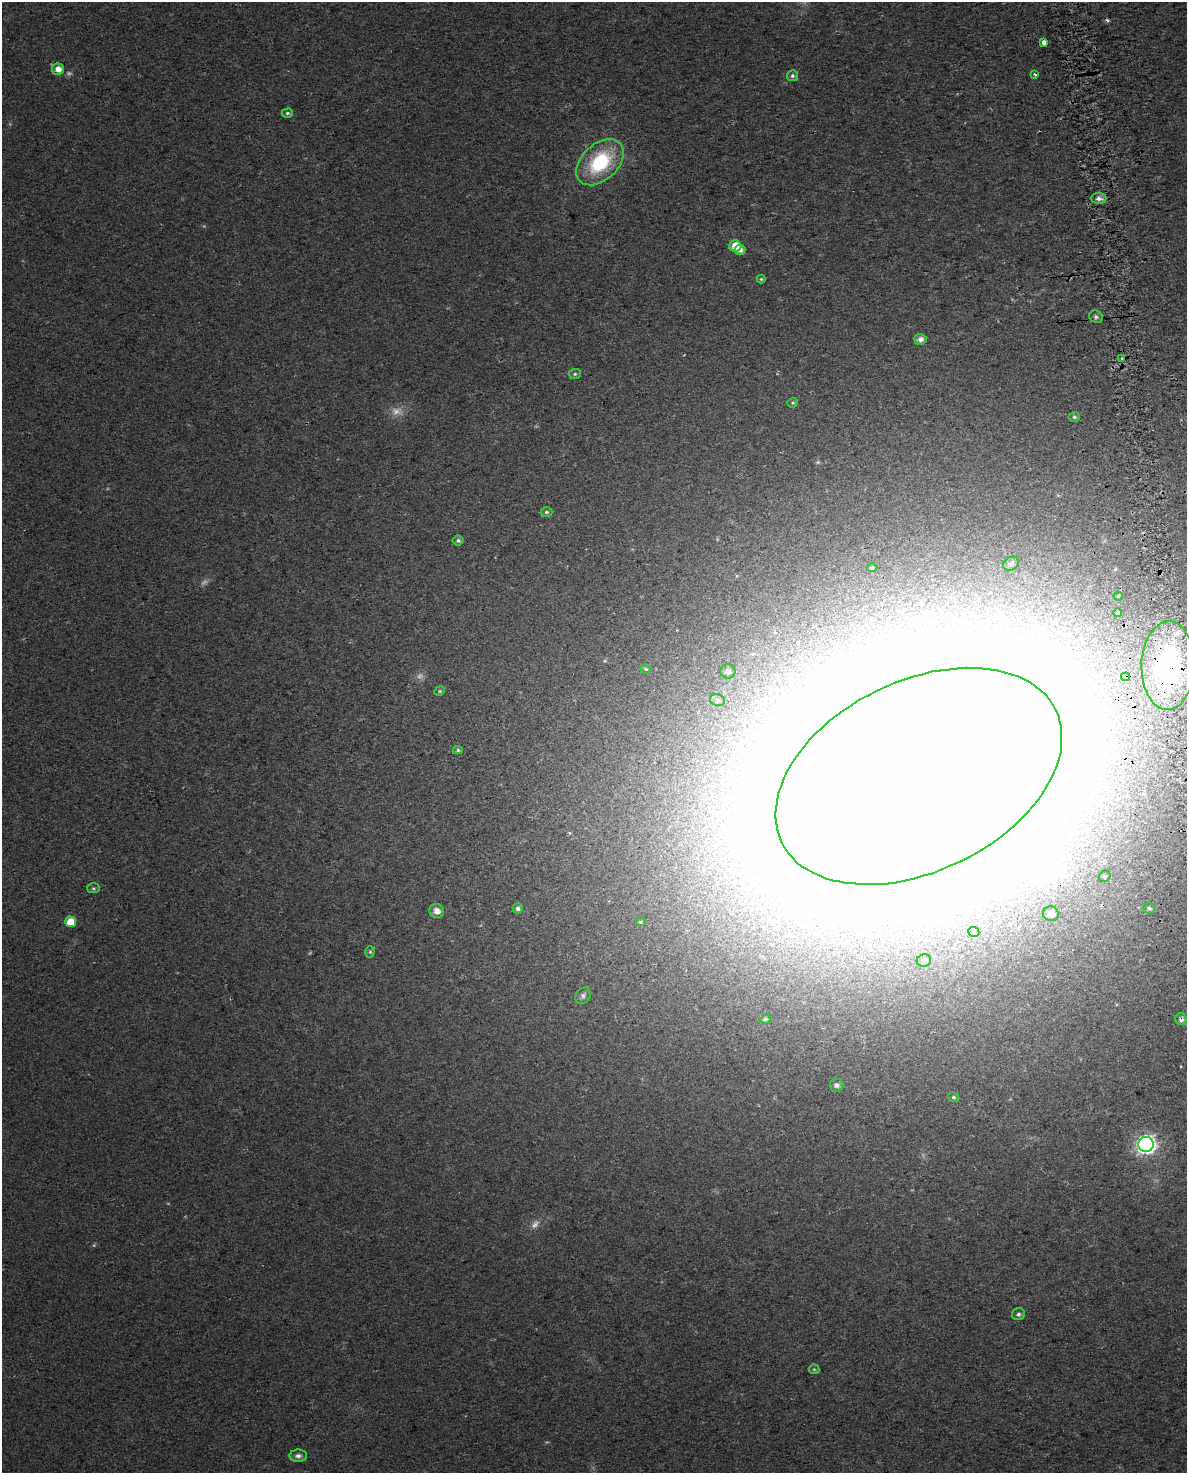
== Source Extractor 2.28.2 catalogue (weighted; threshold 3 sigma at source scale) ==
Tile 6 of 4 x 3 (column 2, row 2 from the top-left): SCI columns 1234-2418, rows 1583-3053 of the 4835 x 4593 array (HDU 1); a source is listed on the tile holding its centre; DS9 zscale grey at full resolution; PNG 1189 x 1475 px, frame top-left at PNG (2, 2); each listed source drawn as its Kron ellipse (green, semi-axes under 4 px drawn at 4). Shown black and unused: <1% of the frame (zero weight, under 2 of 3 exposures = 4% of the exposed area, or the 3 px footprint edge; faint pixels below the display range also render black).
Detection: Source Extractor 2.28.2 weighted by HDU 2 'WHT'; one run over the whole footprint, this tile lists its part. Background 0.0222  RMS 0.01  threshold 0.0457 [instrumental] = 3 sigma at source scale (4.5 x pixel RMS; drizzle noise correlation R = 1.50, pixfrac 1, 0.0396/0.0396 arcsec/px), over >= 5 px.
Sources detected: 62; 6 too faint to see at this stretch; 3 inside a brighter object's white glare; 2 cosmic-ray / hot-pixel residue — neither listed nor drawn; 1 inside a brighter listed object's ellipse — not listed separately; the other 50 listed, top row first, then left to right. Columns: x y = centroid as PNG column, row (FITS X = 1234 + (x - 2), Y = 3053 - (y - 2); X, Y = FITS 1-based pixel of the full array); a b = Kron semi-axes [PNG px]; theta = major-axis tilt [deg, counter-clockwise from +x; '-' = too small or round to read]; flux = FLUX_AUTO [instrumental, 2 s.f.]
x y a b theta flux
1044 42 4 3 - 44
58 69 6 6 - 9.2
1035 74 3 3 - 2.5
792 76 5 5 - 2.3
287 113 6 4 1 1.9
600 162 27 18 43 76
1099 198 7 5 -2 4.1
735 246 6 5 - 20
740 250 5 5 - 5.7
761 279 4 4 - 1.2
1096 317 7 6 - 2.5
920 339 6 5 - 5.8
1122 358 3 2 - 0.99
575 374 6 5 - 1.7
793 403 5 4 - 1.4
1074 417 5 4 - 1.9
547 512 6 4 1 2.1
458 541 5 5 - 2.3
1011 564 8 6 26 3.5
872 567 5 3 - 1.2
1118 596 4 4 - 1.6
1118 613 4 3 - 7.9
1168 666 44 26 88 210
645 669 5 4 - 1.5
728 671 7 7 - 4.3
1126 677 4 3 - 9.9
440 691 5 4 - 1.3
717 700 7 5 -18 2.6
458 750 5 4 - 1.6
919 776 152 95 26 29000
1105 876 6 5 - 2
93 888 6 5 - 1.6
518 908 5 5 - 3
1149 908 5 5 - 2.3
437 911 7 7 - 7.2
1051 914 8 7 - 7.4
70 922 5 5 - 19
640 922 4 4 - 1.7
974 932 6 5 - 1.6
370 952 6 5 - 1.6
924 961 7 6 - 3.6
583 996 9 7 53 3.3
765 1019 5 4 - 2.2
1181 1019 6 5 - 4.5
836 1085 7 6 - 3.3
953 1097 6 4 -30 1.7
1146 1144 8 7 - 450
1018 1314 6 6 - 2.5
814 1369 5 5 - 1.2
298 1456 8 6 2 4
Overlapping masked pixels (flux is a lower limit): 4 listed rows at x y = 1168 666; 1126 677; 919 776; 1181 1019